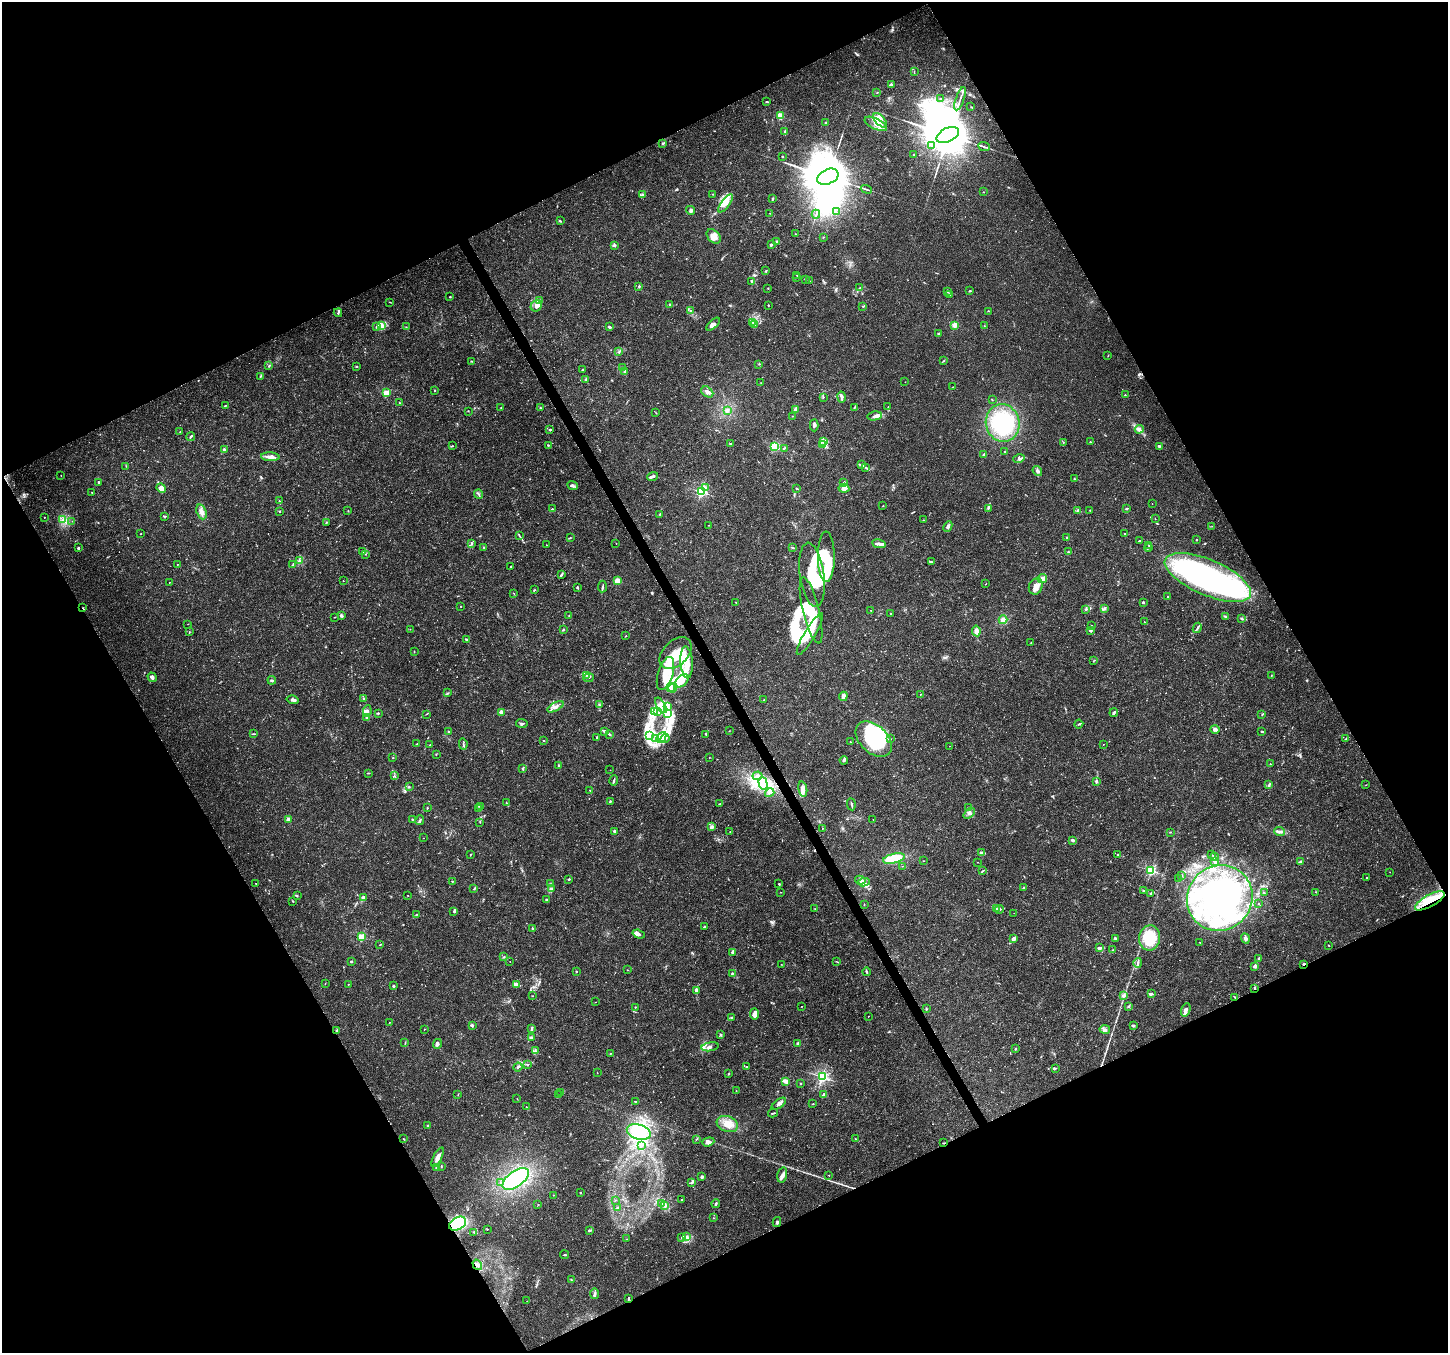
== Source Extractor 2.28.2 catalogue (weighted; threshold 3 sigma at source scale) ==
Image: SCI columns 7-5788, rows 167-5568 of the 5790 x 5675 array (HDU 1 of 3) = the unmasked area's bounding box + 8 px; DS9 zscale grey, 4 x 4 block average (1 PNG px = mean of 4 x 4 image px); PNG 1450 x 1355 px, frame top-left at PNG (2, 2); each listed source drawn as its Kron ellipse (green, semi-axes under 4 px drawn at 4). Shown black and unused: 47% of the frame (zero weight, under 3 of 4 exposures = <1% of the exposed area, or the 3 px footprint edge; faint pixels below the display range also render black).
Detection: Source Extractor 2.28.2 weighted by HDU 2 'WHT'. Background 0.0206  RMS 0.0019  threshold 0.00843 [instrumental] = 3 sigma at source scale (4.5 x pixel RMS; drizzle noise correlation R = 1.50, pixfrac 1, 0.0396/0.0396 arcsec/px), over >= 5 px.
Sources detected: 777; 9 too faint to see at this stretch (4 x 4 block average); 30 inside a brighter object's white glare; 3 cosmic-ray / hot-pixel residue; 3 long thin detections or spike segments (spike, bleed or trail) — neither listed nor drawn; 17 coinciding with a brighter row at this scale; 75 inside a brighter listed object's ellipse — not listed separately; of the other 640, all 500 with FLUX_AUTO >= 0.315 (the completeness limit of this list) listed and drawn (140 fainter detections not listed), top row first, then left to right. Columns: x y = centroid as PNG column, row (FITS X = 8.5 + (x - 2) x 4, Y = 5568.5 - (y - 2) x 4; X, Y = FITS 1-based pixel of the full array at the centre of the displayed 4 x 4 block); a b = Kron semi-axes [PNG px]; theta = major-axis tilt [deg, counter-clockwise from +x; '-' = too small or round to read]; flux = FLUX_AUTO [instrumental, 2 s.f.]
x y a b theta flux
914 71 2 2 - 0.32
891 84 4 3 - 1.5
877 92 2 2 - 0.58
940 98 2 2 - 0.42
960 99 12 2 71 3.4
766 102 3 2 - 1.2
971 107 2 2 - 0.38
780 116 2 2 - 44
880 120 9 4 -47 8
826 123 2 2 - 3.2
876 124 12 5 -27 10
785 131 4 2 - 0.74
948 135 12 7 26 12000
663 143 2 2 - 0.88
932 145 2 2 - 1
984 147 6 2 -22 2.2
914 155 2 2 - 1.1
782 156 2 2 - 1.9
828 177 11 7 25 10000
866 189 6 2 -20 1.6
984 192 2 2 - 0.36
642 194 4 2 - 1.8
713 194 2 2 - 0.61
773 199 3 2 - 1.4
725 203 11 4 53 7.9
691 210 5 4 - 2.4
837 212 2 2 - 0.5
770 213 2 2 - 0.43
816 214 4 2 - 1.4
560 221 3 2 - 1.1
795 234 2 2 - 0.61
714 236 8 5 -48 8.4
823 237 2 2 - 0.35
777 241 3 3 - 2.3
614 245 3 2 - 2.6
771 245 2 2 - 2.2
765 271 3 2 - 0.93
797 275 3 2 - 0.76
797 278 2 2 - 0.62
805 279 3 2 - 0.59
809 281 2 2 - 0.44
752 282 3 2 - 1.1
639 286 3 2 - 0.72
768 288 2 2 - 0.83
860 288 3 2 - 1.1
947 291 2 2 - 0.85
970 291 3 2 - 0.92
949 295 2 2 - 0.98
450 297 2 2 - 1.1
539 301 3 2 - 1.7
390 302 2 2 - 0.58
670 305 2 2 - 0.91
768 305 3 2 - 0.67
536 306 6 5 - 5.2
863 307 2 2 - 0.33
691 310 2 2 - 0.56
989 311 3 2 - 0.6
338 313 4 2 - 1.4
752 322 2 2 - 0.79
713 324 8 4 44 4.5
382 325 3 2 - 1.7
755 325 2 2 - 0.49
955 325 2 2 - 32
984 326 2 2 - 0.6
377 327 3 2 - 1.3
406 327 2 2 - 0.38
609 327 4 2 - 1.8
938 334 3 2 - 1.1
619 351 3 2 - 1
1108 356 2 2 - 0.38
472 361 4 2 - 0.9
943 361 2 2 - 0.61
759 364 2 2 - 0.55
269 366 3 2 - 1
357 366 2 2 - 0.64
622 367 2 2 - 0.47
582 370 3 2 - 0.97
625 371 4 3 - 1.9
260 376 2 2 - 0.63
586 379 2 2 - 0.69
905 382 2 2 - 0.32
761 383 2 2 - 0.34
953 387 2 2 - 0.45
434 390 2 2 - 0.88
707 392 7 4 -37 5.4
387 393 4 3 - 11
1125 395 2 2 - 1
823 397 3 2 - 0.86
842 397 5 3 - 3.3
992 399 2 2 - 0.76
399 403 2 2 - 0.75
225 406 3 2 - 0.7
854 407 4 2 - 0.94
888 407 2 2 - 0.44
501 408 2 2 - 1.1
541 408 2 2 - 0.77
796 409 2 2 - 16
727 410 2 2 - 1.7
468 411 2 2 - 0.51
656 413 3 2 - 0.56
792 416 2 2 - 0.43
874 416 7 3 11 3.8
1003 423 19 17 -76 79
814 425 6 3 89 2.9
1139 429 4 4 - 3.1
550 430 2 2 - 3.4
180 431 2 2 - 0.44
191 437 4 2 - 1.7
823 441 4 3 - 2.3
1063 442 2 2 - 0.38
1090 442 2 2 - 1.3
731 443 3 2 - 1
822 444 3 2 - 1.4
548 445 2 2 - 1
453 446 2 2 - 0.5
775 446 4 3 - 19
1159 446 3 2 - 1.5
784 448 3 2 - 1.7
224 449 2 2 - 4
1005 451 2 2 - 0.62
983 455 4 2 - 1.1
270 457 9 4 -3 6.3
1019 459 6 2 16 2.3
862 465 4 3 - 2.9
126 466 2 2 - 0.35
866 467 3 2 - 1.3
1037 471 5 2 - 2.2
61 475 2 2 - 0.33
653 476 5 2 - 3.4
1074 479 2 2 - 1.1
99 482 2 2 - 3.6
844 482 3 2 - 0.74
573 485 5 4 - 2.7
705 487 3 2 - 1.7
161 488 5 4 - 7.7
797 488 2 2 - 0.64
844 488 5 4 - 6.9
701 492 2 2 - 150
92 493 2 2 - 1.3
479 494 5 2 - 1.6
279 500 2 2 - 0.4
1152 503 2 2 - 0.43
883 506 2 2 - 0.42
988 508 4 2 - 1.5
1127 508 3 2 - 1.1
552 509 2 2 - 1.9
1077 510 2 2 - 0.59
1090 510 2 2 - 0.51
348 511 2 2 - 0.37
202 512 8 5 -70 5.6
279 512 3 2 - 0.64
659 514 2 2 - 0.68
164 516 3 2 - 1.4
44 517 2 2 - 0.71
1155 519 2 2 - 0.41
63 520 3 2 - 1.7
923 520 2 2 - 0.44
72 521 2 2 - 0.35
326 522 3 2 - 0.8
709 525 2 2 - 0.42
948 526 6 3 64 3.7
1212 526 2 2 - 0.36
141 534 2 2 - 0.5
1124 534 2 2 - 1
519 536 3 2 - 1.1
1067 537 2 2 - 0.45
570 538 3 2 - 0.72
1140 540 3 2 - 0.89
1197 540 2 2 - 1.4
616 543 2 2 - 0.55
472 544 2 2 - 0.67
879 544 7 3 -11 5.1
546 545 2 2 - 0.45
1149 545 2 2 - 0.48
484 547 3 2 - 0.76
792 547 2 2 - 0.71
78 548 2 2 - 4.9
1148 548 4 2 - 1.5
363 552 3 2 - 0.55
1068 552 2 2 - 1
365 554 2 2 - 0.53
826 557 25 8 -89 28
299 561 2 2 - 0.93
931 562 4 2 - 1.6
177 564 2 2 - 0.46
293 564 2 2 - 0.74
511 566 2 2 - 1.5
561 574 2 2 - 1.4
812 575 32 12 -82 43
1208 577 46 17 -23 300
1042 578 5 3 - 13
343 581 2 2 - 0.47
617 581 2 2 - 38
169 582 2 2 - 0.45
986 583 2 2 - 0.38
1036 586 8 6 65 9.4
577 587 2 2 - 2.2
602 587 6 2 85 1.6
534 590 3 2 - 0.88
514 593 2 2 - 0.39
1168 597 2 2 - 2.3
736 602 2 2 - 0.6
1143 602 2 2 - 1.7
460 606 2 2 - 0.81
83 608 3 2 - 0.81
1104 608 2 2 - 1.1
1086 609 2 2 - 0.8
811 610 34 8 -76 34
871 610 2 2 - 0.35
890 613 2 2 - 0.61
341 615 3 2 - 2.8
569 615 2 2 - 0.66
1225 616 3 2 - 1.3
334 617 2 2 - 0.61
1242 618 3 2 - 1.6
1003 620 4 4 - 4.6
1144 622 2 2 - 0.59
188 624 2 2 - 0.47
1091 626 2 2 - 0.68
1197 628 5 2 - 2.3
410 629 2 2 - 0.35
563 630 3 2 - 1.2
976 631 5 3 - 4.7
1090 631 3 2 - 1.5
189 632 2 2 - 0.56
810 634 24 5 59 18
626 636 3 2 - 0.65
466 639 3 2 - 2
1031 643 2 2 - 0.35
414 652 2 2 - 0.45
676 653 19 12 44 33
1093 661 2 2 - 0.39
686 662 16 6 -86 20
665 673 17 7 73 24
586 675 2 2 - 0.88
1271 676 2 2 - 0.62
152 677 5 4 - 2.7
589 678 5 2 - 1.4
272 680 4 2 - 1.5
682 681 8 5 43 9.5
670 688 4 2 - 2.3
673 688 5 2 - 3.2
448 693 2 2 - 0.57
921 694 2 2 - 0.35
843 696 5 2 - 8.9
363 698 4 2 - 1.5
293 700 6 3 -14 3.7
764 700 2 2 - 0.85
599 705 4 2 - 1.4
661 705 8 4 -59 7.7
555 707 9 4 28 5.2
668 707 2 2 - 0.69
367 711 6 3 82 3.9
655 711 4 2 - 1.7
657 711 2 2 - 0.86
501 712 3 2 - 3.8
378 713 2 2 - 0.95
668 713 4 2 - 2.6
1114 713 4 3 - 2
427 714 2 2 - 0.6
1262 714 3 2 - 0.72
366 717 3 2 - 1.4
522 724 6 3 -6 2.1
1079 724 4 2 - 1.4
1215 729 5 3 - 3.3
605 731 4 3 - 2.3
729 731 2 2 - 0.38
1262 731 3 2 - 0.98
449 732 4 2 - 1.7
253 734 4 2 - 1.2
706 734 3 2 - 1.1
610 735 2 2 - 0.57
650 736 3 2 - 1.4
661 737 6 3 48 5.7
597 738 3 2 - 0.83
665 738 5 2 - 2.4
655 739 2 2 - 1.2
874 739 21 13 -43 97
890 739 3 2 - 1.1
1346 739 3 2 - 0.62
544 741 2 2 - 0.57
850 742 2 2 - 1
417 744 3 2 - 0.66
463 744 5 2 - 1.5
1103 744 2 2 - 0.4
430 745 2 2 - 0.7
949 746 2 2 - 0.5
436 754 2 2 - 0.66
393 758 2 2 - 0.63
709 758 2 2 - 0.33
844 760 4 3 - 2.3
1270 764 2 2 - 1.1
559 765 2 2 - 2.8
523 769 4 2 - 1.4
610 770 2 2 - 0.36
369 773 2 2 - 0.59
394 776 2 2 - 0.4
758 776 5 2 - 2.2
614 780 5 2 - 1.8
1096 781 3 3 - 1.7
763 783 6 4 -74 8.3
1269 785 4 2 - 2
1366 785 2 2 - 0.37
409 787 2 2 - 0.42
803 789 8 4 -79 6.9
590 790 2 2 - 0.66
770 793 5 2 - 2.6
610 801 2 2 - 1.3
506 803 3 2 - 1.1
719 804 4 2 - 0.59
851 804 6 2 -84 1.6
480 806 3 2 - 0.81
427 808 2 2 - 1.2
969 808 2 2 - 0.56
478 809 2 2 - 0.39
969 813 7 3 40 3.2
412 819 2 2 - 0.57
873 819 2 2 - 0.85
288 820 2 2 - 18
420 820 5 2 - 1.8
480 822 2 2 - 0.57
711 827 2 2 - 9.5
822 828 2 2 - 0.41
614 831 3 2 - 1.7
730 832 2 2 - 0.67
1170 832 3 2 - 0.66
1280 832 5 3 - 2.9
423 838 2 2 - 0.54
1072 840 3 3 - 2
982 853 4 2 - 3
1118 854 3 2 - 0.89
1211 854 2 2 - 0.39
470 855 2 2 - 0.49
1214 856 4 2 - 0.96
894 858 11 4 14 32
923 861 2 2 - 0.47
1215 861 3 2 - 1.4
978 862 2 2 - 0.49
1300 862 3 2 - 3
902 866 2 2 - 0.47
983 870 3 2 - 0.84
1151 870 2 2 - 160
1390 872 2 2 - 0.41
1182 875 3 2 - 0.91
1179 878 2 2 - 0.34
1366 878 2 2 - 1
569 879 2 2 - 1.5
860 880 5 2 - 1.8
452 881 2 2 - 0.7
864 882 6 3 7 3.2
256 883 2 2 - 0.41
551 884 2 2 - 0.98
779 884 3 2 - 0.74
1024 888 3 2 - 4.2
474 889 2 2 - 0.8
551 889 4 3 - 1.8
1144 890 3 2 - 0.96
780 892 2 2 - 0.33
1316 892 2 2 - 0.66
1151 893 3 2 - 1.2
1264 893 3 2 - 0.52
297 895 3 2 - 0.97
408 895 2 2 - 0.56
363 898 3 2 - 3.1
1220 898 34 32 50 260
546 899 2 2 - 1.6
293 901 2 2 - 0.56
1430 901 16 6 29 34
864 904 2 2 - 0.6
1258 904 2 2 - 0.55
996 908 3 2 - 0.78
815 909 2 2 - 0.53
1000 909 4 2 - 1.7
454 911 4 3 - 1.7
1014 913 2 2 - 0.33
416 914 2 2 - 0.83
704 927 2 2 - 0.86
532 928 2 2 - 2.8
639 934 6 3 -19 3.2
362 937 2 2 - 65
1014 938 3 2 - 1.5
1116 938 2 2 - 2.7
1150 938 13 10 83 37
1245 938 5 3 - 3.9
1200 942 3 2 - 0.73
380 945 2 2 - 0.59
1328 945 2 2 - 0.48
1099 948 4 3 - 2.6
1112 950 3 2 - 0.53
732 953 3 3 - 1.6
504 957 3 2 - 1.1
1259 959 3 2 - 2.2
351 961 2 2 - 1.8
510 961 2 2 - 0.31
837 962 3 2 - 0.62
1138 963 5 2 - 2
781 964 2 2 - 0.34
1303 964 2 2 - 1.5
1255 966 2 2 - 4.9
627 970 2 2 - 0.4
576 971 2 2 - 3.2
866 972 4 2 - 1.7
732 973 3 2 - 1
325 984 2 2 - 0.4
348 984 2 2 - 0.48
516 985 4 2 - 11
393 986 2 2 - 4.7
1254 988 2 2 - 0.93
696 990 4 2 - 6.1
1151 994 4 2 - 2.1
532 996 2 2 - 0.52
1123 996 4 3 - 2.1
1235 997 3 2 - 0.99
596 1002 2 2 - 0.33
802 1006 2 2 - 0.58
1129 1006 3 2 - 1.5
635 1007 2 2 - 0.9
926 1009 3 2 - 0.99
1186 1010 7 3 70 4.6
755 1014 5 4 - 4
868 1016 2 2 - 0.4
731 1017 3 2 - 0.97
390 1022 2 2 - 0.34
472 1026 4 3 - 1.5
1133 1026 3 2 - 2.1
424 1029 2 2 - 0.43
532 1029 3 2 - 1.7
1105 1029 5 3 - 3.2
337 1030 2 2 - 3.2
721 1035 3 2 - 0.96
531 1038 3 3 - 1.7
405 1043 3 2 - 0.67
437 1044 5 4 - 3
798 1044 4 3 - 1.9
710 1047 9 3 10 4.4
1016 1048 3 2 - 0.76
536 1051 2 2 - 1.1
610 1054 2 2 - 0.5
527 1064 3 2 - 0.89
518 1067 5 3 - 2.1
746 1067 2 2 - 0.82
1055 1068 3 2 - 0.9
597 1072 2 2 - 0.43
729 1073 2 2 - 0.72
822 1077 2 2 - 240
785 1081 3 2 - 6.2
801 1083 2 2 - 0.76
736 1091 2 2 - 0.37
561 1093 2 2 - 0.37
458 1094 2 2 - 0.48
559 1095 2 2 - 0.59
824 1095 3 2 - 2.2
517 1099 2 2 - 0.33
635 1101 2 2 - 1.4
779 1104 8 2 36 3.8
813 1104 2 2 - 0.62
526 1107 3 2 - 0.92
773 1113 5 2 - 1.3
727 1124 11 7 -20 12
427 1126 2 2 - 1.1
639 1132 12 7 -16 21
404 1139 3 2 - 0.79
696 1139 2 2 - 0.51
856 1139 2 2 - 0.54
708 1142 6 4 19 3.8
944 1143 3 2 - 0.72
641 1146 4 2 - 1
438 1157 11 3 62 7.2
441 1166 3 2 - 0.67
436 1168 3 2 - 1.1
782 1175 8 4 78 4.7
829 1175 2 2 - 0.74
702 1177 2 2 - 8.9
516 1179 15 7 36 28
501 1182 2 2 - 0.45
692 1182 3 2 - 2.2
580 1193 2 2 - 0.74
553 1195 2 2 - 0.54
615 1200 2 2 - 0.32
682 1200 2 2 - 1.1
662 1203 2 2 - 0.37
538 1204 2 2 - 0.7
716 1204 4 2 - 2.1
664 1205 2 2 - 0.56
617 1208 3 2 - 0.91
714 1218 2 2 - 0.51
777 1222 5 2 - 1.9
458 1224 9 6 30 57
487 1229 2 2 - 0.39
589 1230 3 2 - 3.1
474 1232 3 2 - 0.81
681 1237 2 2 - 0.44
687 1237 2 2 - 1
627 1239 2 2 - 0.48
565 1255 4 2 - 0.92
477 1265 5 3 - 3.8
571 1280 2 2 - 0.72
594 1294 5 3 - 2.2
628 1299 4 2 - 1.4
527 1301 2 2 - 0.34
Overlapping masked pixels (flux is a lower limit): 8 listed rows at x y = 83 608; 1430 901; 1303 964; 1254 988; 944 1143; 458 1224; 477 1265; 628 1299
Diffuse or blended objects may show on this block-average render without a row.